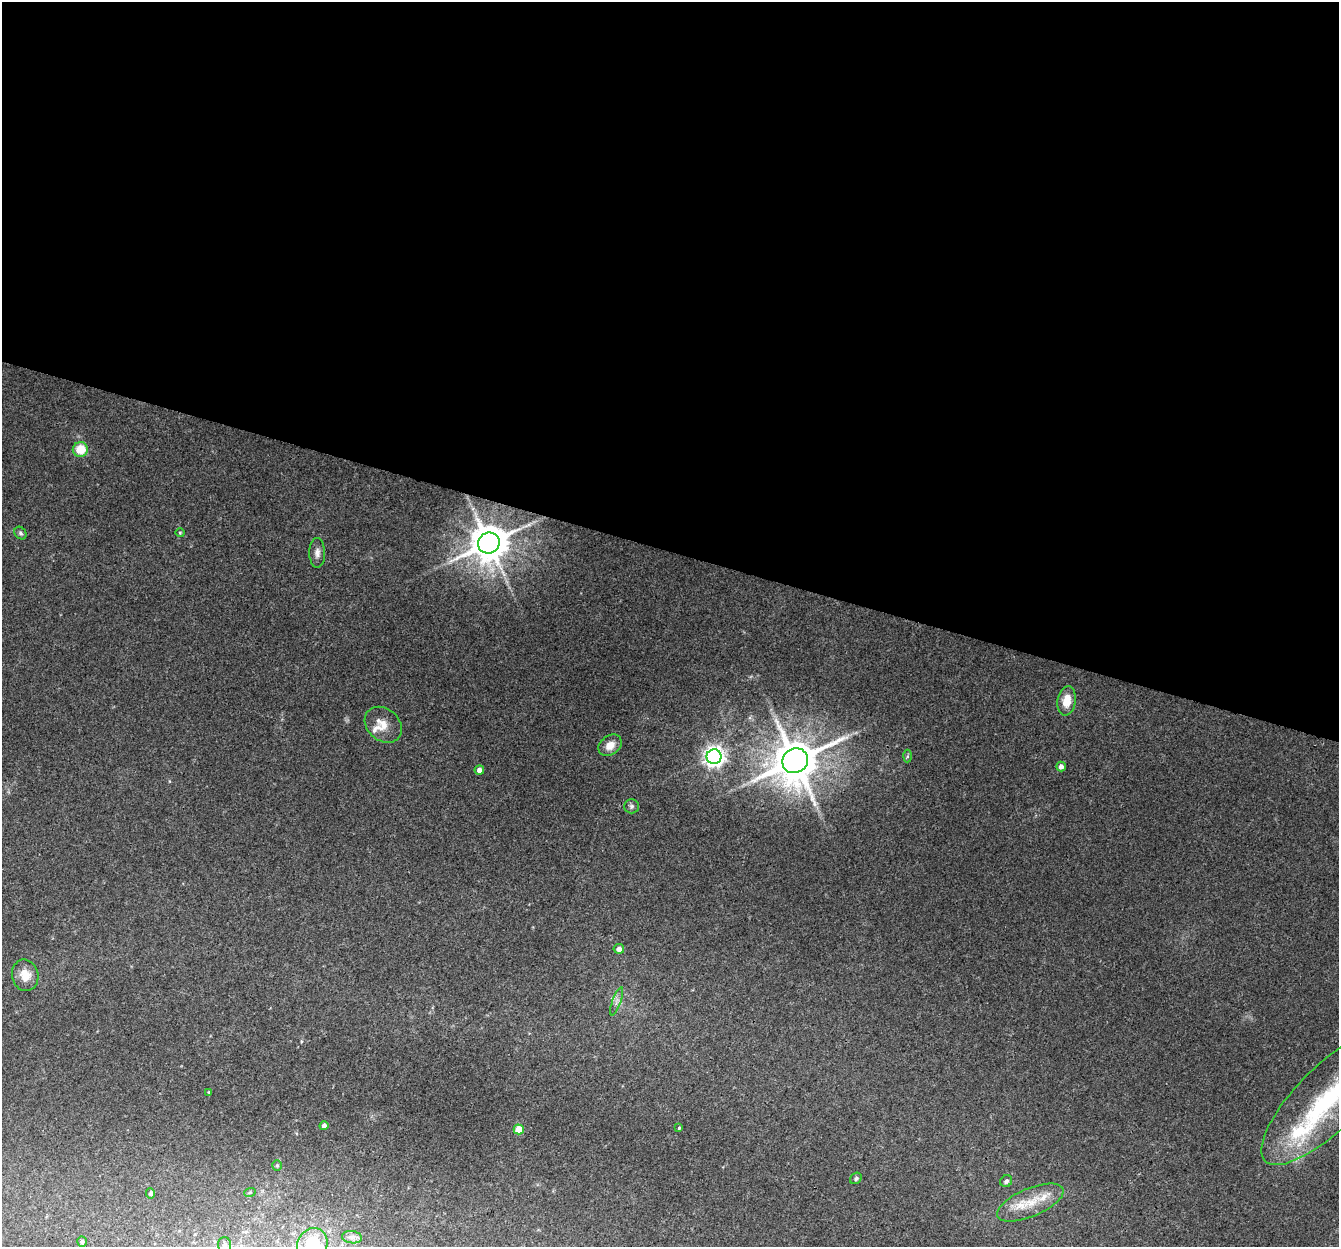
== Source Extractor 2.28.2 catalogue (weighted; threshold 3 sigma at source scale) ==
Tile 3 of 4 x 4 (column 3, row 1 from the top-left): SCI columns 2693-4029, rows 4007-5251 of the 5396 x 5587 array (HDU 1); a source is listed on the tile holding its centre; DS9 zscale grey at full resolution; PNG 1341 x 1249 px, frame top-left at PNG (2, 2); each listed source drawn as its Kron ellipse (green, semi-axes under 4 px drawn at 4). Shown black and unused: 44% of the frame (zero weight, under 3 of 4 exposures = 5% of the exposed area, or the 3 px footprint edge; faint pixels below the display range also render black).
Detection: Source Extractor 2.28.2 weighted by HDU 2 'WHT'; one run over the whole footprint, this tile lists its part. Background 0.0321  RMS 0.004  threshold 0.0179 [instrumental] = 3 sigma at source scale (4.5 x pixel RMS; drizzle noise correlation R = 1.50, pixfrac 1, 0.0396/0.0396 arcsec/px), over >= 5 px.
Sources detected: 35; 3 inside a brighter listed object's ellipse — not listed separately; the other 32 listed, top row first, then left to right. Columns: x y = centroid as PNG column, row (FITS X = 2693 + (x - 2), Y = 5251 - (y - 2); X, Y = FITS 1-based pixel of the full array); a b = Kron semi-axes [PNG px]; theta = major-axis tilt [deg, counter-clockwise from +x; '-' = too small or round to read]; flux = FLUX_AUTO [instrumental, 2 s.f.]
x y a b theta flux
80 449 7 7 - 9.1
20 533 7 5 -51 0.86
180 533 4 4 - 0.42
489 543 11 10 - 1200
317 553 15 8 -89 2.2
1067 701 15 9 81 6.5
383 725 20 16 -40 5.6
610 745 13 9 36 4.1
907 756 6 4 87 0.57
714 757 7 7 - 240
795 761 13 12 - 1800
1061 766 5 4 - 2
479 770 5 4 - 2.4
632 806 7 7 - 1
619 949 5 5 - 2.3
25 975 16 13 -76 5.8
617 1001 15 4 71 1.6
209 1092 4 3 - 0.4
1331 1096 93 32 44 65
324 1126 5 4 - 1.4
679 1128 4 4 - 0.49
519 1129 5 5 - 9
277 1165 5 4 - 0.58
856 1178 6 5 - 0.74
1006 1181 6 5 - 1.1
250 1192 6 3 19 0.41
151 1193 5 4 - 0.92
1030 1203 35 14 23 11
352 1237 10 6 -8 1.6
82 1242 5 4 - 0.98
225 1245 8 6 -89 1.4
312 1245 17 15 61 20
Isophote crosses this tile's border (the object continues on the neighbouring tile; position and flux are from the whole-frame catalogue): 3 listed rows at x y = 1331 1096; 225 1245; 312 1245